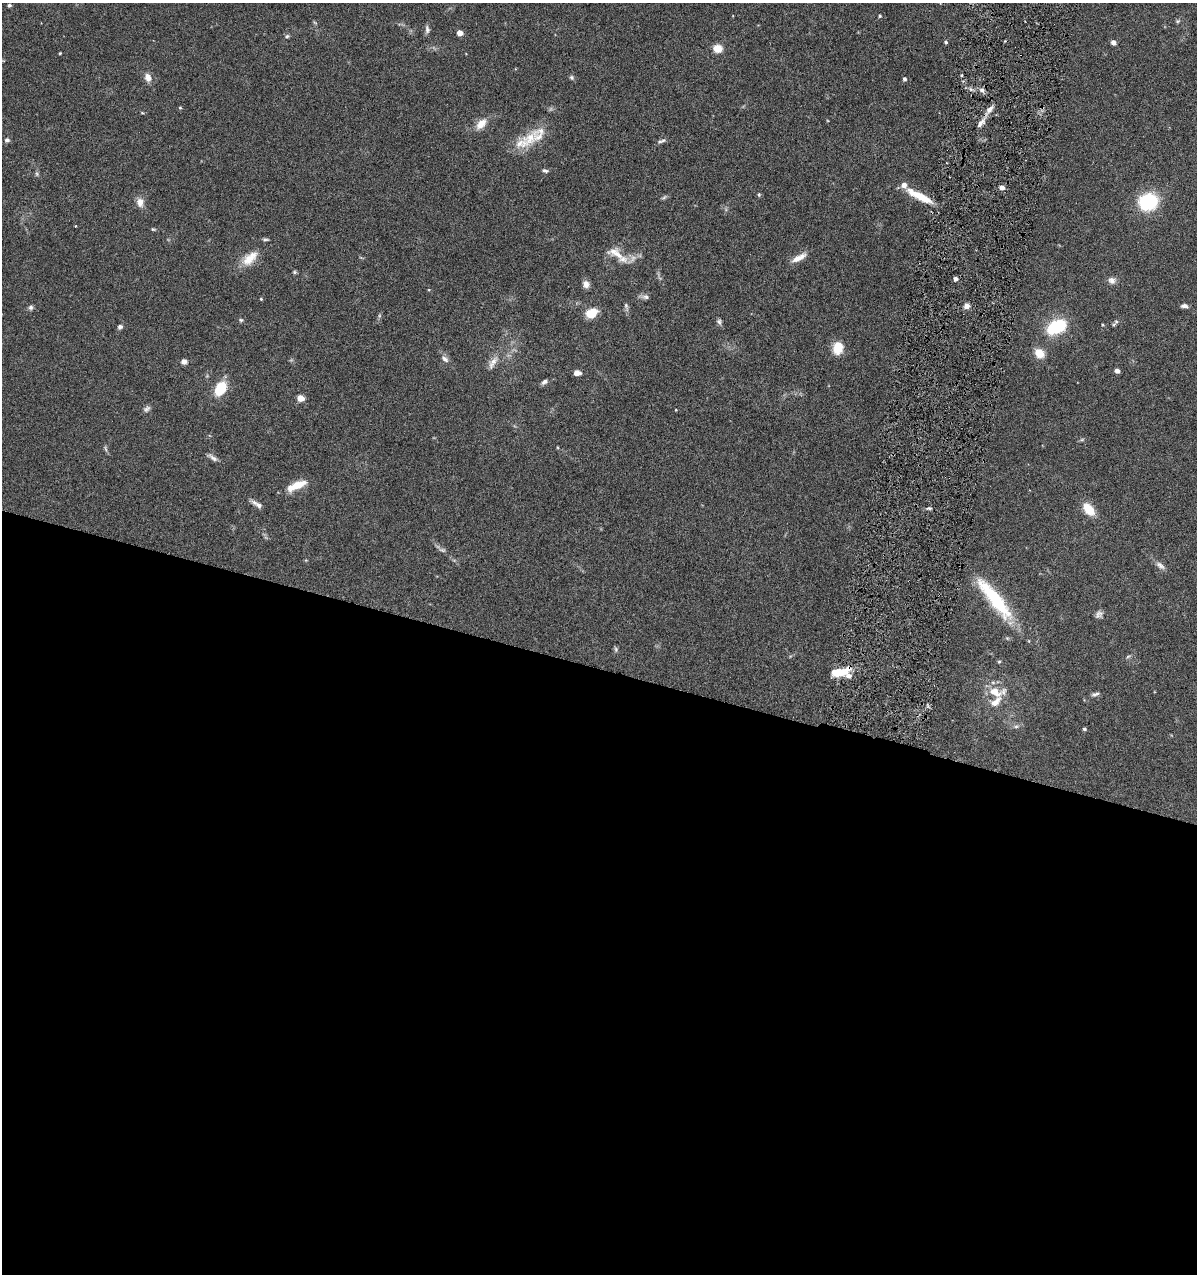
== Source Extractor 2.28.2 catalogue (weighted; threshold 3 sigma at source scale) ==
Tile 14 of 4 x 4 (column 2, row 4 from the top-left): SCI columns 1319-2513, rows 1-1272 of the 5147 x 5088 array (HDU 1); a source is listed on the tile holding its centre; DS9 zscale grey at full resolution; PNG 1199 x 1276 px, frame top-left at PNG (2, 3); no overlay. Shown black and unused: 48% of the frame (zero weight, under 4 of 8 exposures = <1% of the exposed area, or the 3 px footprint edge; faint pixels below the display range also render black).
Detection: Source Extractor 2.28.2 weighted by HDU 2 'WHT'; one run over the whole footprint, this tile lists its part. Background 0.0995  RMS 0.0049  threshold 0.0201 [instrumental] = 3 sigma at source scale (4.09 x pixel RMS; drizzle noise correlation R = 1.36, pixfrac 0.8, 0.05/0.05 arcsec/px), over >= 5 px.
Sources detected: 91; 1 too faint to see at this stretch — not listed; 8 inside a brighter listed object's ellipse — not listed separately; the other 82 listed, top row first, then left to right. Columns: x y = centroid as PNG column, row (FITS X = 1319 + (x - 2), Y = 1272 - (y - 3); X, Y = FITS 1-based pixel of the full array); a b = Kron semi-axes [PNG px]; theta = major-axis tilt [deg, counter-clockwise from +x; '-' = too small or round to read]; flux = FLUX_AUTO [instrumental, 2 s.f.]
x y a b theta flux
9 5 4 4 - 0.79
880 16 4 4 - 0.52
1178 21 5 5 - 0.64
427 29 11 6 -85 1.4
460 33 5 4 - 4
287 36 6 5 - 0.71
946 42 4 4 - 0.76
1113 43 5 5 - 1.8
718 48 10 8 -6 4.5
60 53 3 2 - 0.38
148 77 9 7 -74 3.1
572 77 6 6 - 0.82
904 79 4 4 - 1.2
982 90 6 5 - 1.4
180 108 5 3 - 0.42
990 109 11 6 49 2.4
142 113 5 3 - 0.42
981 123 15 6 56 2.6
481 124 16 9 48 4.7
530 138 32 15 48 13
7 140 6 6 - 1.2
663 140 9 4 11 1
545 171 7 5 -22 0.93
37 174 6 4 -72 0.69
1002 187 5 4 - 2.9
759 194 5 4 - 0.58
919 196 35 8 -28 10
664 197 8 4 37 0.75
140 202 13 9 -82 3.1
1148 202 13 12 - 41
75 226 4 2 - 0.26
153 229 5 4 - 0.51
265 239 10 3 0 0.79
250 258 25 12 42 7.3
799 258 21 7 28 3.9
623 259 17 10 -7 4.5
294 272 5 5 - 0.6
955 279 4 4 - 1.8
1112 280 10 8 -37 2
586 284 9 7 -62 2.4
646 297 10 7 -7 1.5
261 299 4 3 - 0.42
626 306 8 5 -75 0.98
966 306 7 7 - 1.9
1184 306 8 5 -1 1.5
31 307 6 6 - 1.1
591 313 12 9 24 8.5
241 320 5 5 - 0.7
719 322 8 6 -69 1.1
1114 325 8 4 36 0.74
120 327 5 5 - 1.3
1057 327 20 12 28 24
838 348 15 11 79 7.2
1039 353 10 8 -41 6.7
445 359 11 6 -41 1.9
184 362 7 6 - 1.6
493 362 20 8 58 3.5
1117 371 4 4 - 2.3
577 373 7 5 3 2.9
544 382 9 5 31 1.4
220 388 10 7 56 18
300 398 5 4 - 6.9
147 409 11 6 37 1.3
676 410 3 2 - 0.31
1082 439 6 4 19 0.6
105 449 9 3 -69 0.74
213 458 15 5 -38 1.7
297 485 24 8 24 7.7
259 505 11 7 -40 1.9
929 508 8 3 -8 0.79
1089 509 11 7 -50 12
1160 565 14 6 -39 2.1
995 599 61 14 -51 31
1099 614 10 8 45 1.7
616 649 7 5 -71 0.82
1128 656 6 4 20 0.66
999 662 5 4 - 0.56
839 672 19 8 8 9.3
995 692 22 12 -29 8.1
1095 694 11 5 12 1.2
1016 726 6 4 1 0.82
1084 729 5 4 - 0.68